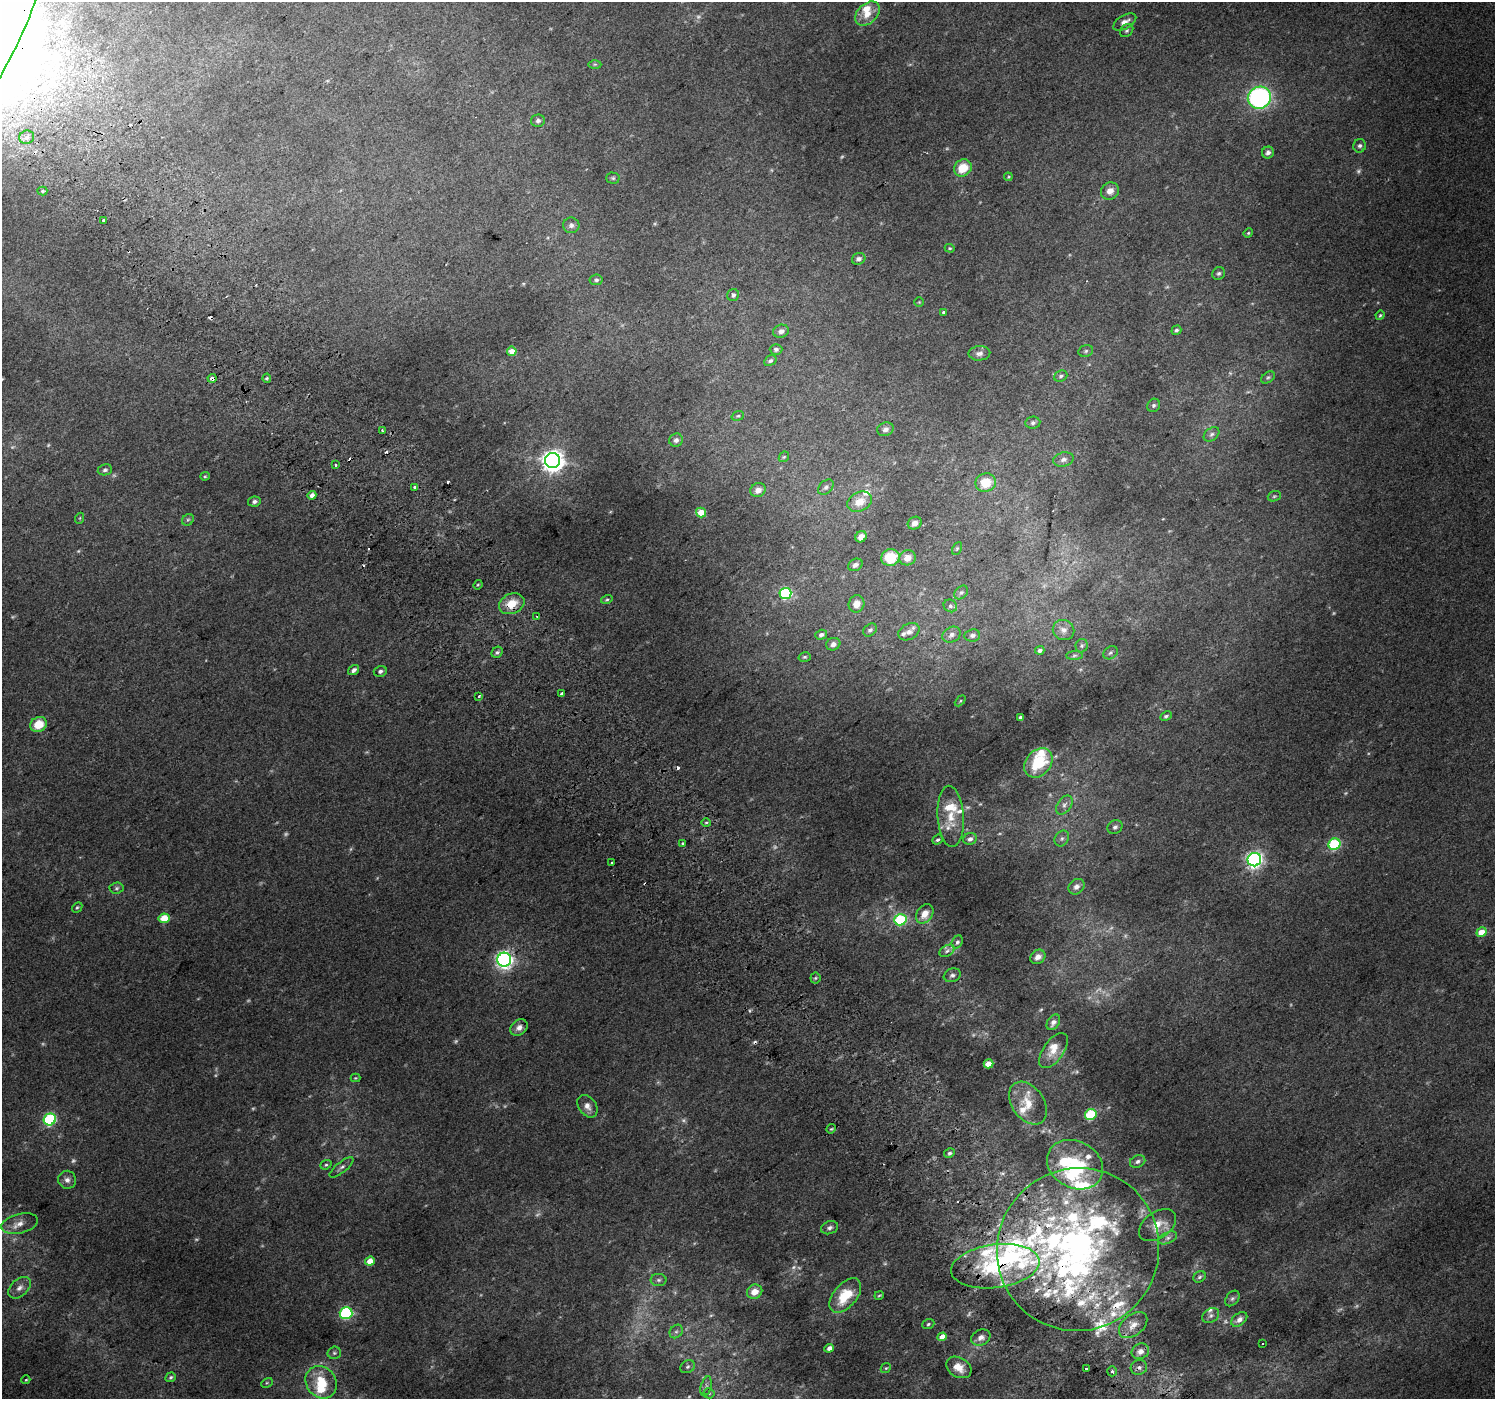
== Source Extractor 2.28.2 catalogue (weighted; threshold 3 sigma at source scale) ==
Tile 11 of 4 x 4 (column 3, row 3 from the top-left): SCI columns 3027-4519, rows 1620-3016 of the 6047 x 5969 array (HDU 1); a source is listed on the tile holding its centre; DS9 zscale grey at full resolution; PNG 1497 x 1401 px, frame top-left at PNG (2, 2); each listed source drawn as its Kron ellipse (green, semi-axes under 4 px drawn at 4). Shown black and unused: <1% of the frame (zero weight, under 2 of 3 exposures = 2% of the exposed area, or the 3 px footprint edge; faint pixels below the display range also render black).
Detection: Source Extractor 2.28.2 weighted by HDU 2 'WHT'; one run over the whole footprint, this tile lists its part. Background 0.0119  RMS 0.0073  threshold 0.0329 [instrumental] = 3 sigma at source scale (4.5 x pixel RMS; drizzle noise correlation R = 1.50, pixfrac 1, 0.0396/0.0396 arcsec/px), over >= 5 px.
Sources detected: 279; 49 too faint to see at this stretch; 1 inside a brighter object's white glare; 11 cosmic-ray / hot-pixel residue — neither listed nor drawn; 43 inside a brighter listed object's ellipse — not listed separately; the other 175 listed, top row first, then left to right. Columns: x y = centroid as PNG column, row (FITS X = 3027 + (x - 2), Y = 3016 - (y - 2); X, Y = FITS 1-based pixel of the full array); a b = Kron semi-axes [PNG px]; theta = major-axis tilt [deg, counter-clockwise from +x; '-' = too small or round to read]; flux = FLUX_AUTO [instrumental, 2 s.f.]
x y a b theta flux
867 14 14 9 44 9.2
1125 22 13 6 30 5.1
5 24 98 20 66 4300
1127 31 7 5 44 1.6
595 64 6 4 0 1.2
1259 98 12 11 - 140
538 121 7 6 - 2
27 137 7 6 - 2.4
1360 146 7 6 - 1.9
1268 153 6 5 - 2.5
963 168 9 8 - 15
1008 177 4 3 - 0.66
613 178 6 5 - 1.3
42 191 5 4 - 0.85
1110 191 9 8 - 5.2
104 220 3 3 - 3.2
571 225 8 8 - 2.7
1248 233 5 4 - 0.84
950 248 5 4 - 0.87
859 259 7 5 22 2.4
1219 273 7 6 - 1.5
596 280 6 5 - 1.4
733 295 6 6 - 2
919 302 4 4 - 0.81
944 312 3 3 - 3.2
1380 315 5 4 - 0.96
1176 330 5 4 - 1.5
781 331 8 6 16 2.8
776 349 6 5 - 1.7
512 351 5 4 - 7.6
1086 351 7 5 18 1.6
979 353 11 7 4 3
770 361 6 5 - 1.5
1061 376 7 5 22 1.7
1268 377 7 5 36 1.3
212 378 4 4 - 6.5
267 378 4 4 - 0.93
1154 405 7 6 - 1.6
738 416 6 4 20 1
1033 423 7 6 - 2
885 429 8 7 - 2.9
382 431 3 3 - 4.9
1212 434 9 6 39 2.1
676 440 7 6 - 2.2
784 457 6 4 44 0.88
1063 459 10 7 15 3.3
553 461 7 7 - 630
335 465 3 3 - 1.2
105 470 7 5 10 1.7
205 476 5 4 - 0.81
986 483 10 9 - 16
415 487 3 3 - 4.7
826 487 9 6 44 2.3
758 490 8 6 29 4.4
312 495 4 4 - 3.7
1274 496 7 5 21 1.1
254 502 6 5 - 2.1
859 502 13 9 28 9.6
701 512 5 5 - 12
80 518 5 3 - 0.75
188 520 6 5 - 1.2
915 523 7 6 - 3.8
861 537 6 5 - 5.6
957 548 7 4 62 1.1
890 557 9 8 - 22
907 558 8 7 - 5.4
855 565 7 5 31 3
478 585 5 4 - 0.82
961 592 8 5 47 1.8
785 593 6 5 - 81
607 599 6 4 14 1.1
512 604 13 10 23 13
857 604 8 8 - 6.3
950 606 7 6 - 2
537 616 2 2 - 0.84
870 630 7 5 43 1.7
1064 630 11 10 - 4.4
909 632 11 8 28 3.8
821 635 6 5 - 2.7
952 635 9 7 29 3
972 635 8 6 7 1.9
833 644 7 6 - 2.9
1082 646 7 6 - 1.4
1040 650 5 4 - 1.9
497 652 6 5 - 1.5
1110 653 8 6 33 1.8
1074 655 8 4 1 1.3
805 657 6 4 15 1.2
354 670 6 4 35 2.7
380 671 6 5 - 1.9
562 694 3 3 - 11
478 696 3 3 - 2.9
960 701 6 4 45 0.86
1166 716 6 4 26 1.3
1020 717 3 3 - 2.1
38 724 8 7 - 14
1038 763 16 12 49 39
1064 805 11 6 52 3.3
951 816 31 13 -86 15
706 822 5 3 - 0.82
1115 827 8 6 36 2.2
1062 838 8 6 57 2.3
970 839 7 5 24 2.7
938 840 6 4 39 1.3
682 843 3 3 - 0.98
1335 844 6 5 - 69
1254 860 7 6 - 270
612 863 3 3 - 3.8
1077 887 9 7 39 3.6
117 888 7 5 4 1.5
77 907 6 4 47 1.1
925 914 10 8 55 8.4
164 918 5 5 - 20
900 920 6 5 - 66
1481 932 5 4 - 13
957 942 7 5 59 1.9
947 951 8 5 31 2.4
1038 957 8 6 33 4.7
504 960 7 7 - 300
952 975 9 6 20 2.3
815 978 5 5 - 1.1
1053 1022 8 6 57 4
519 1027 9 7 39 3.9
1054 1051 20 10 54 8.9
988 1064 5 4 - 13
355 1078 5 4 - 0.74
1028 1103 24 16 -54 16
587 1106 12 8 -55 4.9
1091 1114 6 5 - 45
50 1119 6 6 - 80
831 1129 5 4 - 0.86
949 1153 5 4 - 1.5
1138 1161 8 6 24 2.3
326 1165 6 4 22 1.1
1075 1165 29 23 -28 48
341 1167 15 5 39 2.6
67 1180 9 8 - 3.4
20 1224 19 9 14 6.6
1158 1225 21 13 35 10
830 1228 9 6 20 2.3
1168 1238 10 5 25 2.5
1078 1249 82 80 51 350
370 1261 5 4 - 9.5
995 1266 44 21 7 62
1199 1277 6 5 - 1.5
658 1280 8 6 0 2
20 1288 13 8 44 4.3
755 1292 8 7 - 7.1
879 1295 5 3 - 0.77
845 1296 20 11 49 21
1232 1298 9 6 50 1.8
346 1313 6 6 - 91
1211 1315 9 6 33 2.5
1239 1319 9 6 39 3.8
928 1324 6 4 20 1.2
1133 1325 16 10 39 7.4
676 1332 7 6 - 1.7
942 1337 5 4 - 7.3
981 1337 10 7 26 4.3
1262 1344 3 2 - 1.7
829 1348 5 4 - 3.4
1140 1351 9 7 27 4.2
334 1353 7 6 - 1.3
687 1367 7 6 - 1.6
959 1367 13 9 -30 9.1
1139 1367 8 7 - 2.7
886 1368 5 4 - 1
1086 1369 3 3 - 1.7
1112 1371 5 4 - 1.5
171 1377 5 4 - 1.2
26 1380 4 3 - 0.78
321 1382 17 14 -52 19
267 1383 6 4 29 0.86
706 1386 10 5 76 2.2
709 1393 5 5 - 1
Overlapping masked pixels (flux is a lower limit): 6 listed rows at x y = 5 24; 212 378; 512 604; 1078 1249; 995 1266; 1139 1367
Isophote crosses this tile's border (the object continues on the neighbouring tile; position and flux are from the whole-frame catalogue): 1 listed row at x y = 5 24